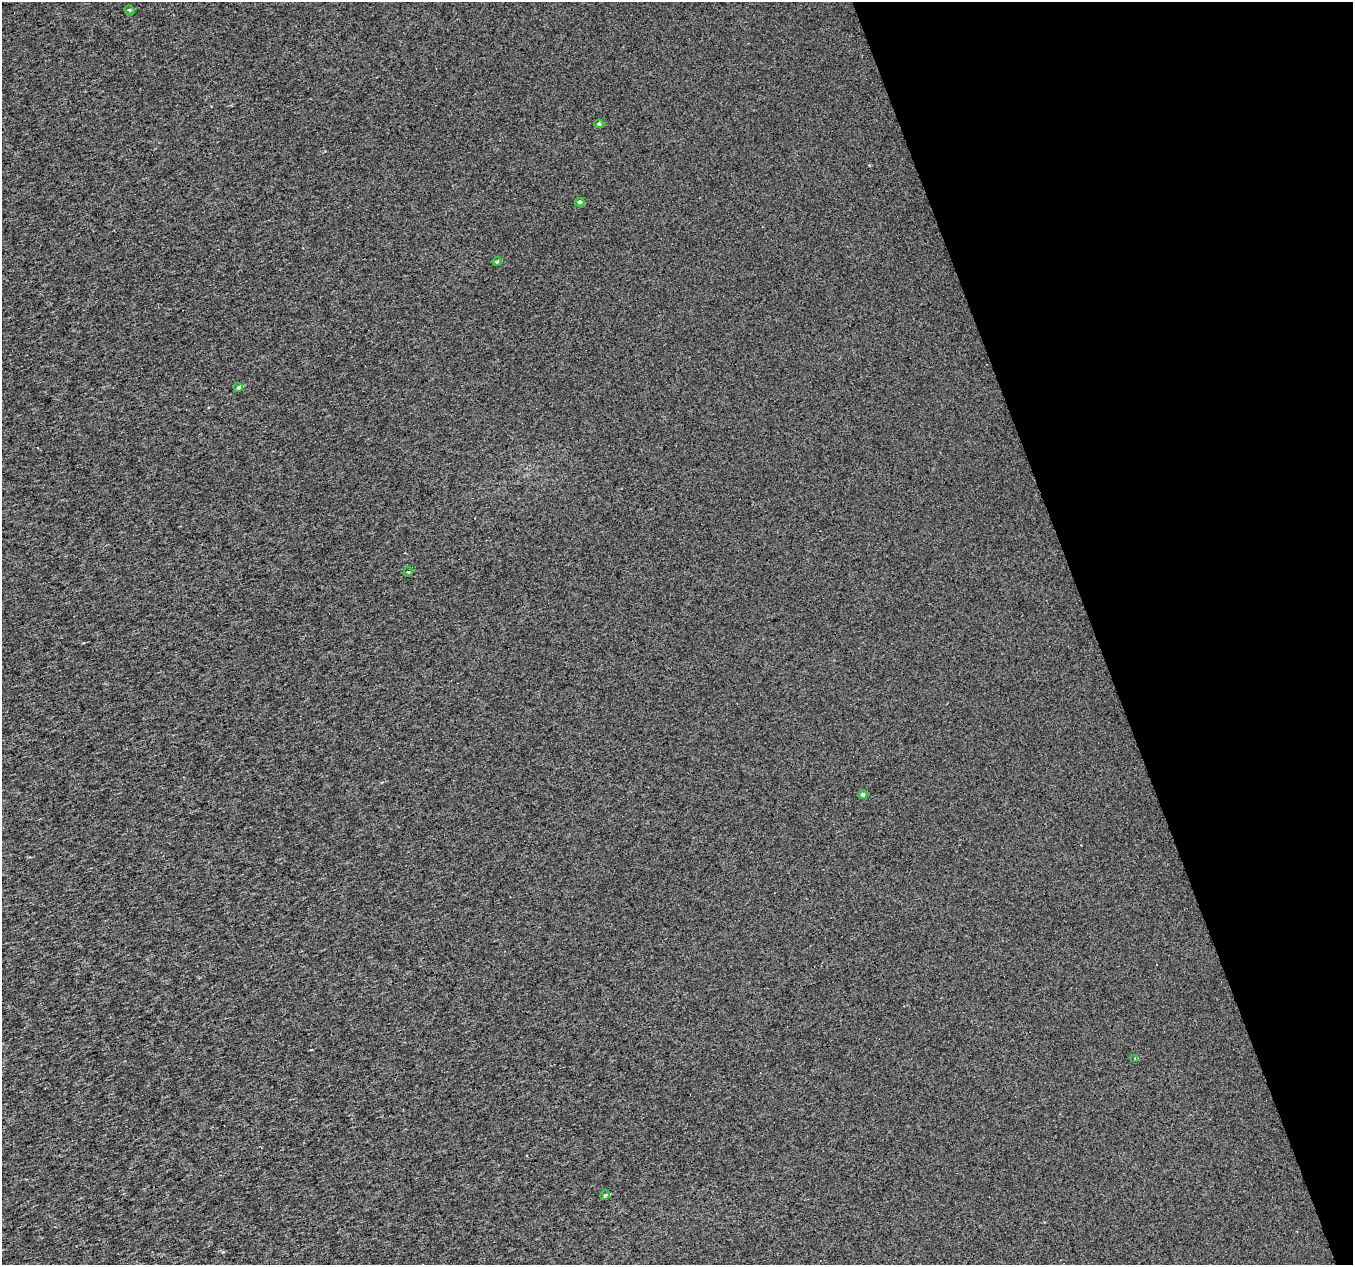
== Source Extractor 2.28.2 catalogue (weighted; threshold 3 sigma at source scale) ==
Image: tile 12 of 4 x 4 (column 4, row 3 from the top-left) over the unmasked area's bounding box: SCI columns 4055-5405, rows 1326-2588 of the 5405 x 5232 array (HDU 1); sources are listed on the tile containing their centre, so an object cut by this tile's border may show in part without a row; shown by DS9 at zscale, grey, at full resolution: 1 PNG px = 1 image px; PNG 1355 x 1267 px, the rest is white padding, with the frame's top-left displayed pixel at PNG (2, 2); every listed detection drawn as its Kron ellipse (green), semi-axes under 4 PNG px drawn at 4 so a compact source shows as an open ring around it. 19% of this frame is shown black and not used: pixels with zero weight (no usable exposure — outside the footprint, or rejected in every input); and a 3 px margin inside the footprint's outer edge (the drizzle kernel's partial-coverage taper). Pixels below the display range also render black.
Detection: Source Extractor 2.28.2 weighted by HDU 2 'WHT'; one run over the whole footprint, this tile lists its part. Background 0.00189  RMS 0.019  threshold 0.0866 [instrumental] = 3 sigma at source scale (4.5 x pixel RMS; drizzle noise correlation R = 1.50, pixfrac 1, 0.0396/0.0396 arcsec/px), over >= 5 px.
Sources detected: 9; all 9 listed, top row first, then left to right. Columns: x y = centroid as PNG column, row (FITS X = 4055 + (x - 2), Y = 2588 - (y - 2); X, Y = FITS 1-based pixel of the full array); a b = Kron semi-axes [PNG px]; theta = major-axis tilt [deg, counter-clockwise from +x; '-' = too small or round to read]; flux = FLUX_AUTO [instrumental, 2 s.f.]
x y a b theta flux
130 10 5 4 - 2.7
599 124 5 4 - 3
580 202 4 4 - 4
497 261 4 3 - 2.7
239 387 4 4 - 3.5
408 572 5 4 - 2.1
863 794 5 4 - 4.4
1135 1059 4 3 - 49
605 1195 5 4 - 3.6